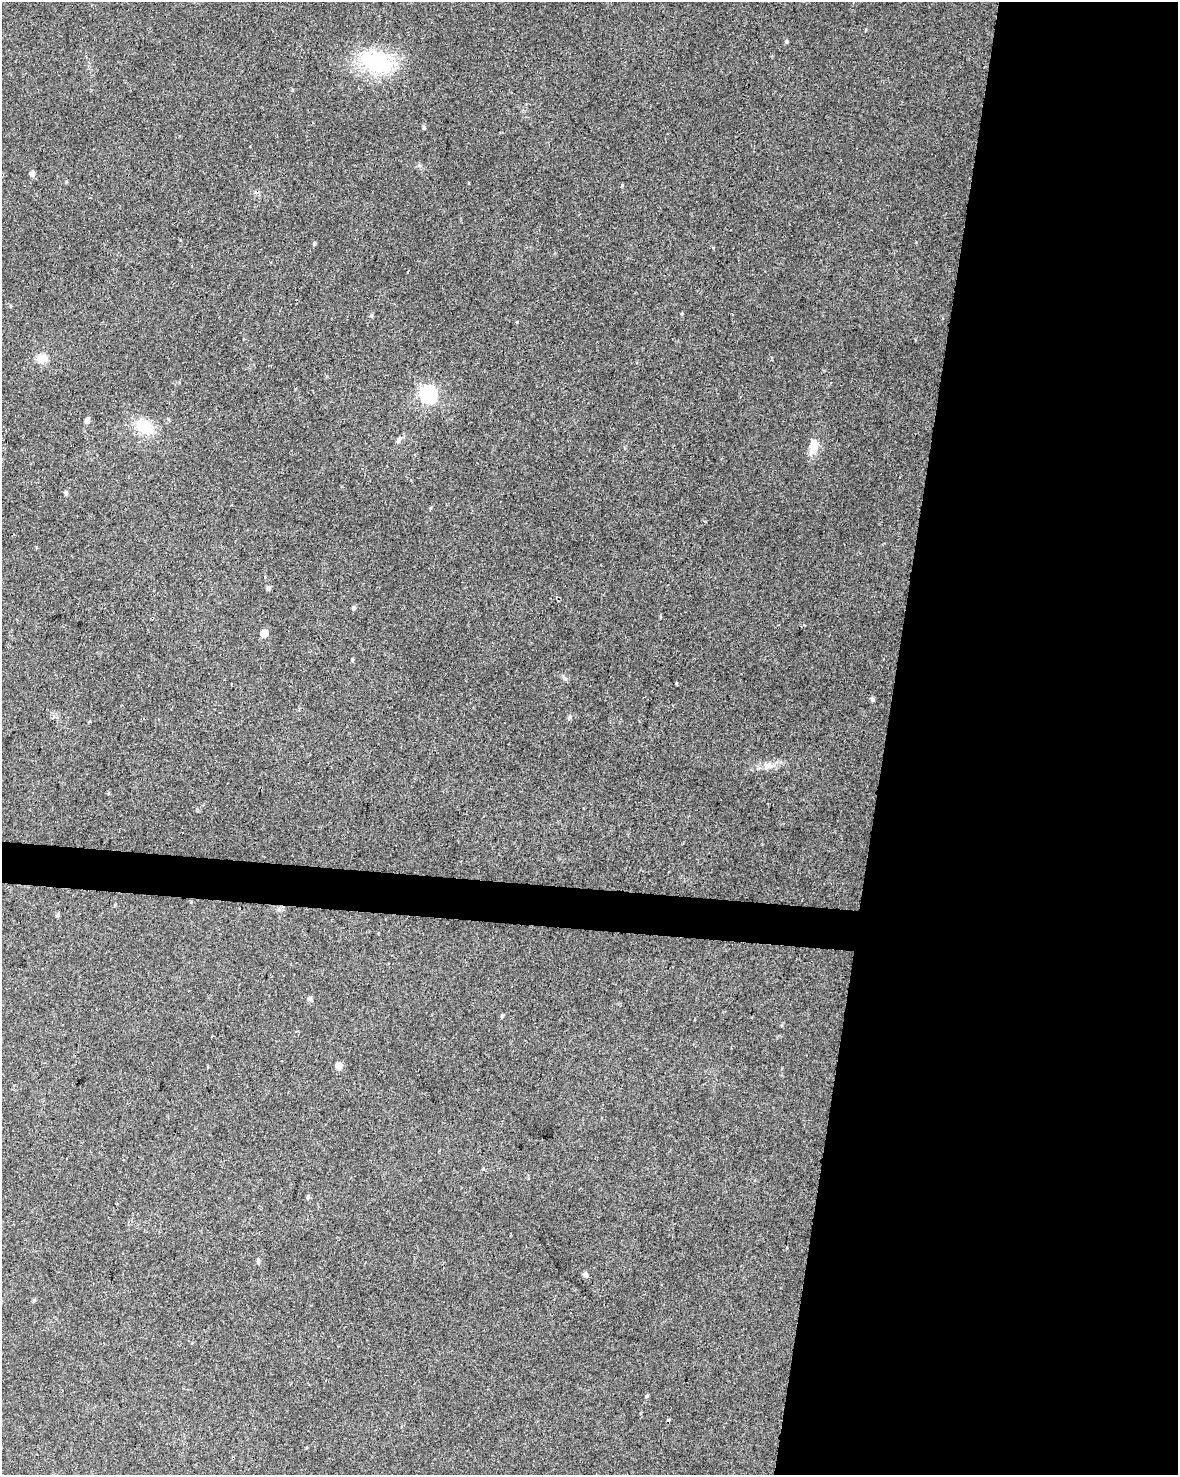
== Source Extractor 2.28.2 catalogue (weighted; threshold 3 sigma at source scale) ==
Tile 8 of 4 x 3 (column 4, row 2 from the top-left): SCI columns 3539-4714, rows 1761-3233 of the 4715 x 4936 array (HDU 1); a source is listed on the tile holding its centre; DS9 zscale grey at full resolution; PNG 1180 x 1477 px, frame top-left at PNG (2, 2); no overlay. Shown black and unused: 27% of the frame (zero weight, under 2 of 3 exposures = <1% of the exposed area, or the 3 px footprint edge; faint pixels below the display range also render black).
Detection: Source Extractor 2.28.2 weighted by HDU 2 'WHT'; one run over the whole footprint, this tile lists its part. Background 0.0562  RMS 0.0069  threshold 0.0308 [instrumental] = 3 sigma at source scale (4.5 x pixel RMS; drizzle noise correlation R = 1.50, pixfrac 1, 0.0396/0.0396 arcsec/px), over >= 5 px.
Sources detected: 37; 2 cosmic-ray / hot-pixel residue — not listed; the other 35 listed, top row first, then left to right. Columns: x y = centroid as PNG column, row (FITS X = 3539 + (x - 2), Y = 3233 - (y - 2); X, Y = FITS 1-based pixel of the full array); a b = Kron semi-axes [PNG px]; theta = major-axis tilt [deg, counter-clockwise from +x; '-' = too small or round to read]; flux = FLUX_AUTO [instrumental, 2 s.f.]
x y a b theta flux
786 41 5 4 - 0.86
376 62 32 19 -24 58
424 127 5 4 - 0.9
32 174 6 5 - 3
622 185 4 3 - 0.66
314 243 5 4 - 0.89
371 315 6 4 71 0.93
517 322 3 3 - 1.4
42 358 14 11 14 6
428 394 8 7 - 130
87 420 5 5 - 3
144 427 17 12 -31 23
398 440 8 5 61 1.8
813 444 19 12 -80 7.7
66 493 6 4 -89 1.2
269 588 5 5 - 1.5
354 608 5 5 - 1.2
264 633 6 5 - 9.8
676 683 3 3 - 1.2
872 699 6 5 - 1.4
570 717 6 5 - 1.2
768 766 11 7 6 3.7
115 905 5 3 - 0.58
58 915 6 4 -70 1.1
310 999 6 5 - 2.1
502 1016 5 4 - 0.86
212 1036 4 3 - 1.6
338 1066 6 6 - 5.7
483 1170 3 3 - 2.7
307 1197 6 5 - 1.1
258 1261 6 4 84 1.4
585 1275 6 5 - 2.2
662 1285 3 2 - 0.57
34 1300 5 3 - 0.86
647 1396 5 4 - 1
Unlisted compact peaks at least as high as the median listed source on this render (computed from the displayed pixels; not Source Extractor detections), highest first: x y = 713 248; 352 660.